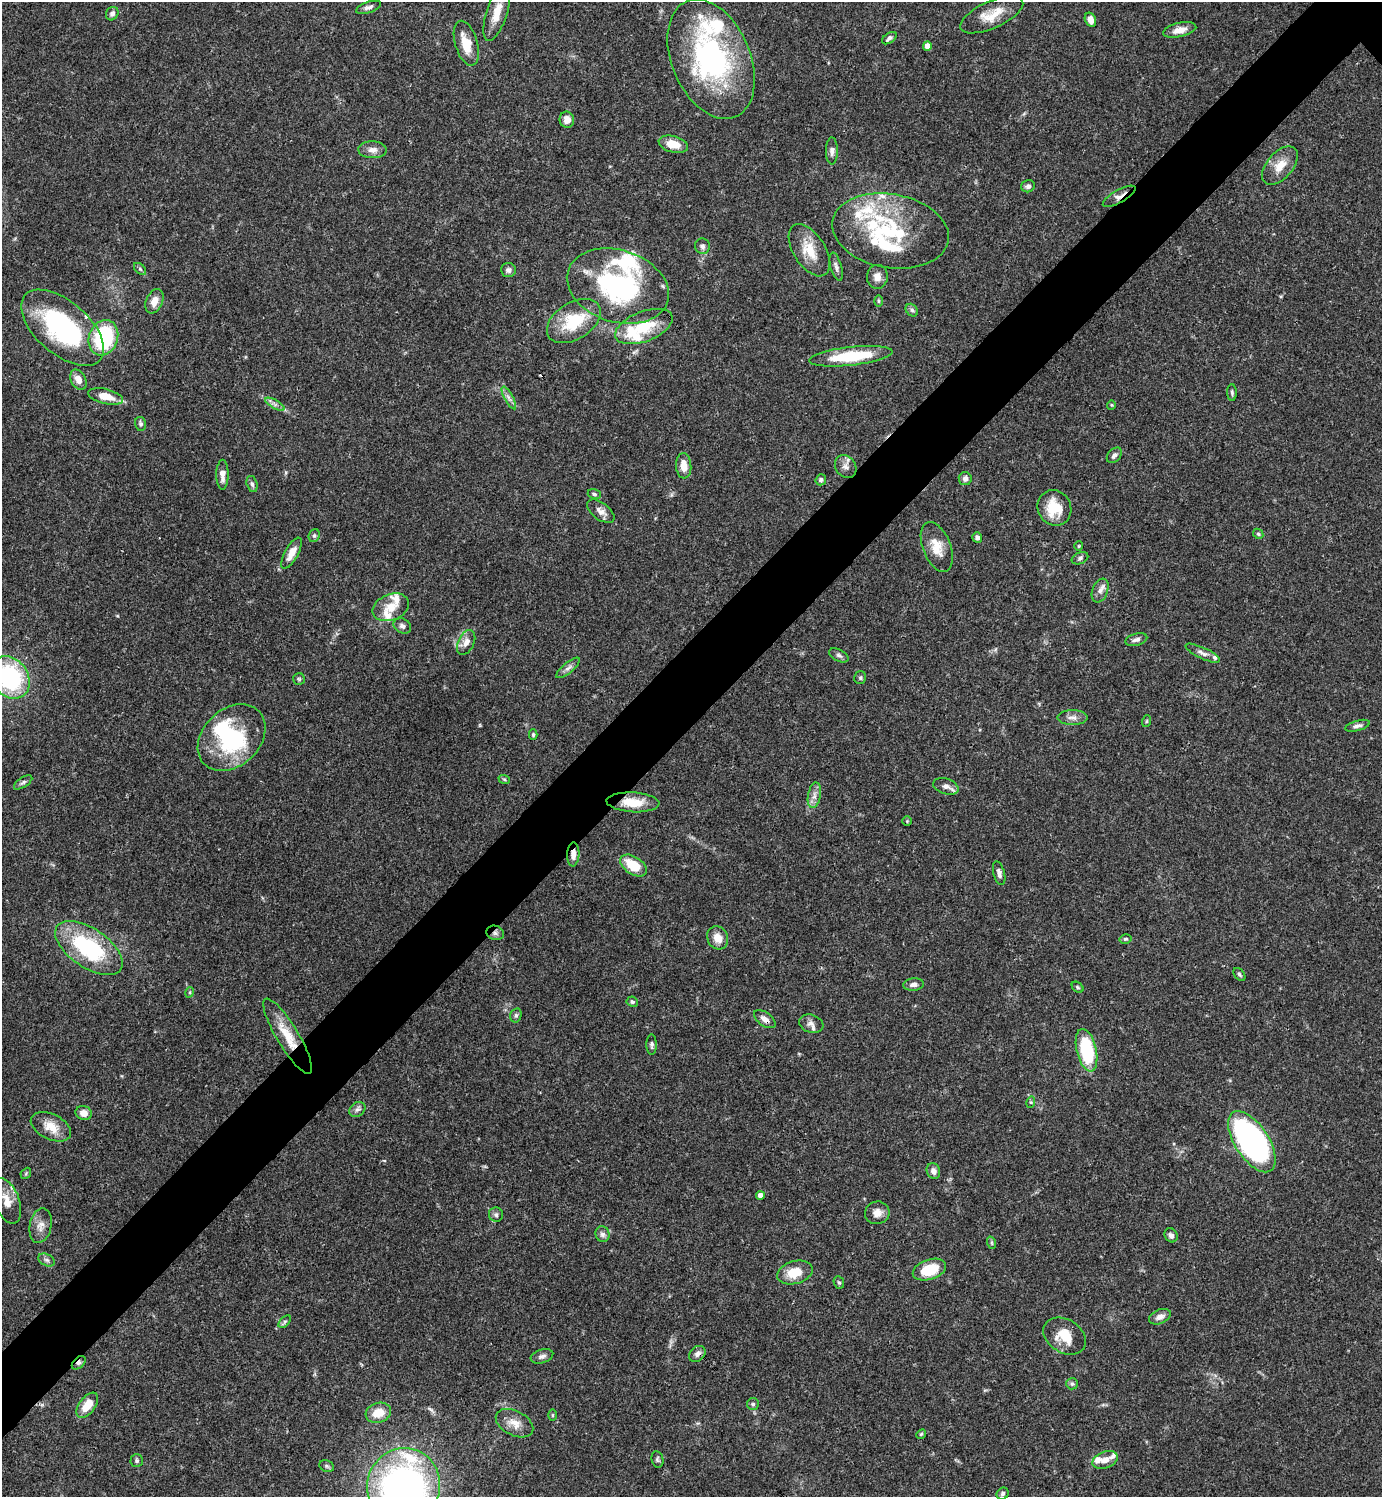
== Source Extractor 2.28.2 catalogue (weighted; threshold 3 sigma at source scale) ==
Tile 7 of 4 x 4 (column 3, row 2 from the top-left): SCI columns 3062-4441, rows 2989-4483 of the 5980 x 5981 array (HDU 1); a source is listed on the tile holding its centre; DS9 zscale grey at full resolution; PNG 1384 x 1499 px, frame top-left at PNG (2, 2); each listed source drawn as its Kron ellipse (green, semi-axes under 4 px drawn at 4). Shown black and unused: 6% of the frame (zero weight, under 3 of 4 exposures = <1% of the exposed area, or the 3 px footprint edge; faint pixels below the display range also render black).
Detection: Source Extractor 2.28.2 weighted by HDU 2 'WHT'; one run over the whole footprint, this tile lists its part. Background 0.0381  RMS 0.0026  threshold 0.0118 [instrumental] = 3 sigma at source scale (4.5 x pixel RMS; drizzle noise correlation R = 1.50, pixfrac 1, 0.05/0.05 arcsec/px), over >= 5 px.
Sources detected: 155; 2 inside a brighter object's white glare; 1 cosmic-ray / hot-pixel residue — neither listed nor drawn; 17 inside a brighter listed object's ellipse — not listed separately; the other 135 listed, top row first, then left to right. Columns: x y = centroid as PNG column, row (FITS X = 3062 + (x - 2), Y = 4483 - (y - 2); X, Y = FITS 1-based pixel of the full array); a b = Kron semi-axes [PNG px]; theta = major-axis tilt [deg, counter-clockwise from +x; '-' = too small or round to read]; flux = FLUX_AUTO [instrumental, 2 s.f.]
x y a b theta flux
369 7 13 5 19 0.95
497 12 30 10 73 4.9
112 14 7 6 - 0.84
992 15 34 13 24 5.6
1090 20 7 5 -66 2
1180 30 17 7 13 2.4
889 38 8 5 36 0.88
466 43 23 11 -74 5.5
927 46 4 4 - 2.2
711 59 63 39 -67 52
567 120 8 7 - 2.1
673 144 15 8 -14 4.4
372 150 14 8 -2 1.8
832 151 14 6 -89 1.1
1280 166 23 13 49 4.3
1028 186 7 6 - 0.85
1119 196 18 6 29 1.7
890 231 59 37 -10 28
702 246 8 7 - 0.9
809 250 29 16 -57 6.3
836 267 14 5 -75 1
140 269 7 4 -45 0.49
508 270 7 7 - 0.98
877 277 12 10 85 1.9
618 286 52 36 -18 41
154 301 13 8 67 2.5
878 301 6 4 -90 0.34
912 310 7 5 -45 0.59
574 321 29 18 32 12
644 326 30 15 21 9.7
63 328 50 26 -40 36
103 338 18 14 72 22
851 356 42 9 6 16
78 380 11 7 -63 2.2
1232 392 8 4 -89 0.53
106 396 18 7 -13 4.3
509 398 13 4 -60 1
275 404 11 4 -29 0.88
1111 405 4 4 - 0.3
140 424 7 5 -77 0.65
1114 455 9 6 48 0.9
684 466 12 7 -86 3
846 467 12 10 -56 1.6
222 475 15 6 -90 2.1
965 479 6 6 - 1
821 480 5 5 - 0.67
252 484 8 5 -75 0.7
594 494 7 5 -17 0.5
1054 508 18 16 -60 8.1
601 511 16 8 -37 1.7
1258 534 5 4 - 0.39
314 535 7 5 68 0.52
977 537 5 5 - 0.86
1079 546 4 4 - 0.29
937 547 26 14 -69 4.7
292 553 17 6 61 2.8
1080 558 9 5 24 0.66
1100 591 12 7 69 1.5
391 607 19 13 21 4
402 626 9 7 -31 0.96
1136 640 11 6 15 1
466 642 13 8 65 1.8
1203 653 19 5 -25 1.2
839 655 10 5 -29 0.75
568 668 15 5 39 1.1
10 677 23 18 -53 31
860 678 6 6 - 0.49
299 679 6 6 - 0.42
1073 717 15 7 -1 1.5
1147 721 6 4 71 0.32
1358 726 13 5 16 1.1
533 735 5 4 - 0.46
232 738 38 28 43 22
504 779 6 3 -19 0.34
23 782 10 5 34 0.68
946 786 13 7 -18 1.6
814 795 13 6 79 1.5
633 802 26 10 -3 5.6
907 821 5 4 - 0.3
573 854 12 6 87 2
633 865 15 8 -33 7.3
999 873 12 5 -75 1.2
495 933 9 7 -17 0.89
718 938 12 10 -62 3
1125 939 6 4 14 0.41
89 948 39 19 -34 26
1239 974 7 5 -51 0.53
914 984 10 6 6 1.3
1078 987 6 4 -41 0.41
190 992 5 3 - 0.32
632 1002 5 5 - 0.47
516 1015 7 5 75 0.55
765 1019 12 6 -36 1.6
811 1024 12 9 -18 1.4
288 1036 43 11 -59 7.2
652 1045 10 5 90 0.66
1086 1050 22 10 -77 18
1031 1102 5 3 - 0.32
357 1109 9 6 36 0.89
84 1113 8 7 - 2.1
51 1127 21 12 -26 4.4
1252 1142 35 17 -57 91
933 1171 8 6 -68 1.5
26 1173 6 4 47 0.35
760 1195 4 4 - 1.4
7 1201 24 12 -69 3.8
877 1213 12 11 - 2.1
496 1215 7 7 - 0.66
41 1226 17 11 78 2.4
603 1234 8 7 - 1
1171 1235 7 6 - 1
992 1243 6 4 -71 0.38
47 1260 9 5 -26 0.82
929 1270 17 10 19 7.9
795 1273 18 11 15 5.8
839 1282 6 5 - 0.41
1160 1317 11 7 25 1.6
285 1322 7 4 45 0.51
1065 1336 23 16 -32 5.7
697 1354 9 7 44 1.1
542 1356 11 6 18 1.1
79 1363 8 5 44 0.72
1072 1384 6 5 - 0.56
753 1404 6 6 - 0.52
87 1405 14 8 53 4.8
378 1413 13 9 17 4.3
553 1415 5 3 - 0.31
514 1423 20 12 -27 3.3
921 1434 5 4 - 0.37
657 1459 8 6 -79 0.57
1105 1460 13 8 20 2.1
137 1461 6 6 - 0.49
327 1466 7 5 -22 0.54
403 1486 38 36 68 110
1003 1494 6 5 - 0.62
Overlapping masked pixels (flux is a lower limit): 7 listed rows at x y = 1119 196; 633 802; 573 854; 495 933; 765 1019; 288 1036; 79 1363
Isophote crosses this tile's border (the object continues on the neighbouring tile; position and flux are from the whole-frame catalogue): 2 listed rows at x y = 10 677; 403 1486